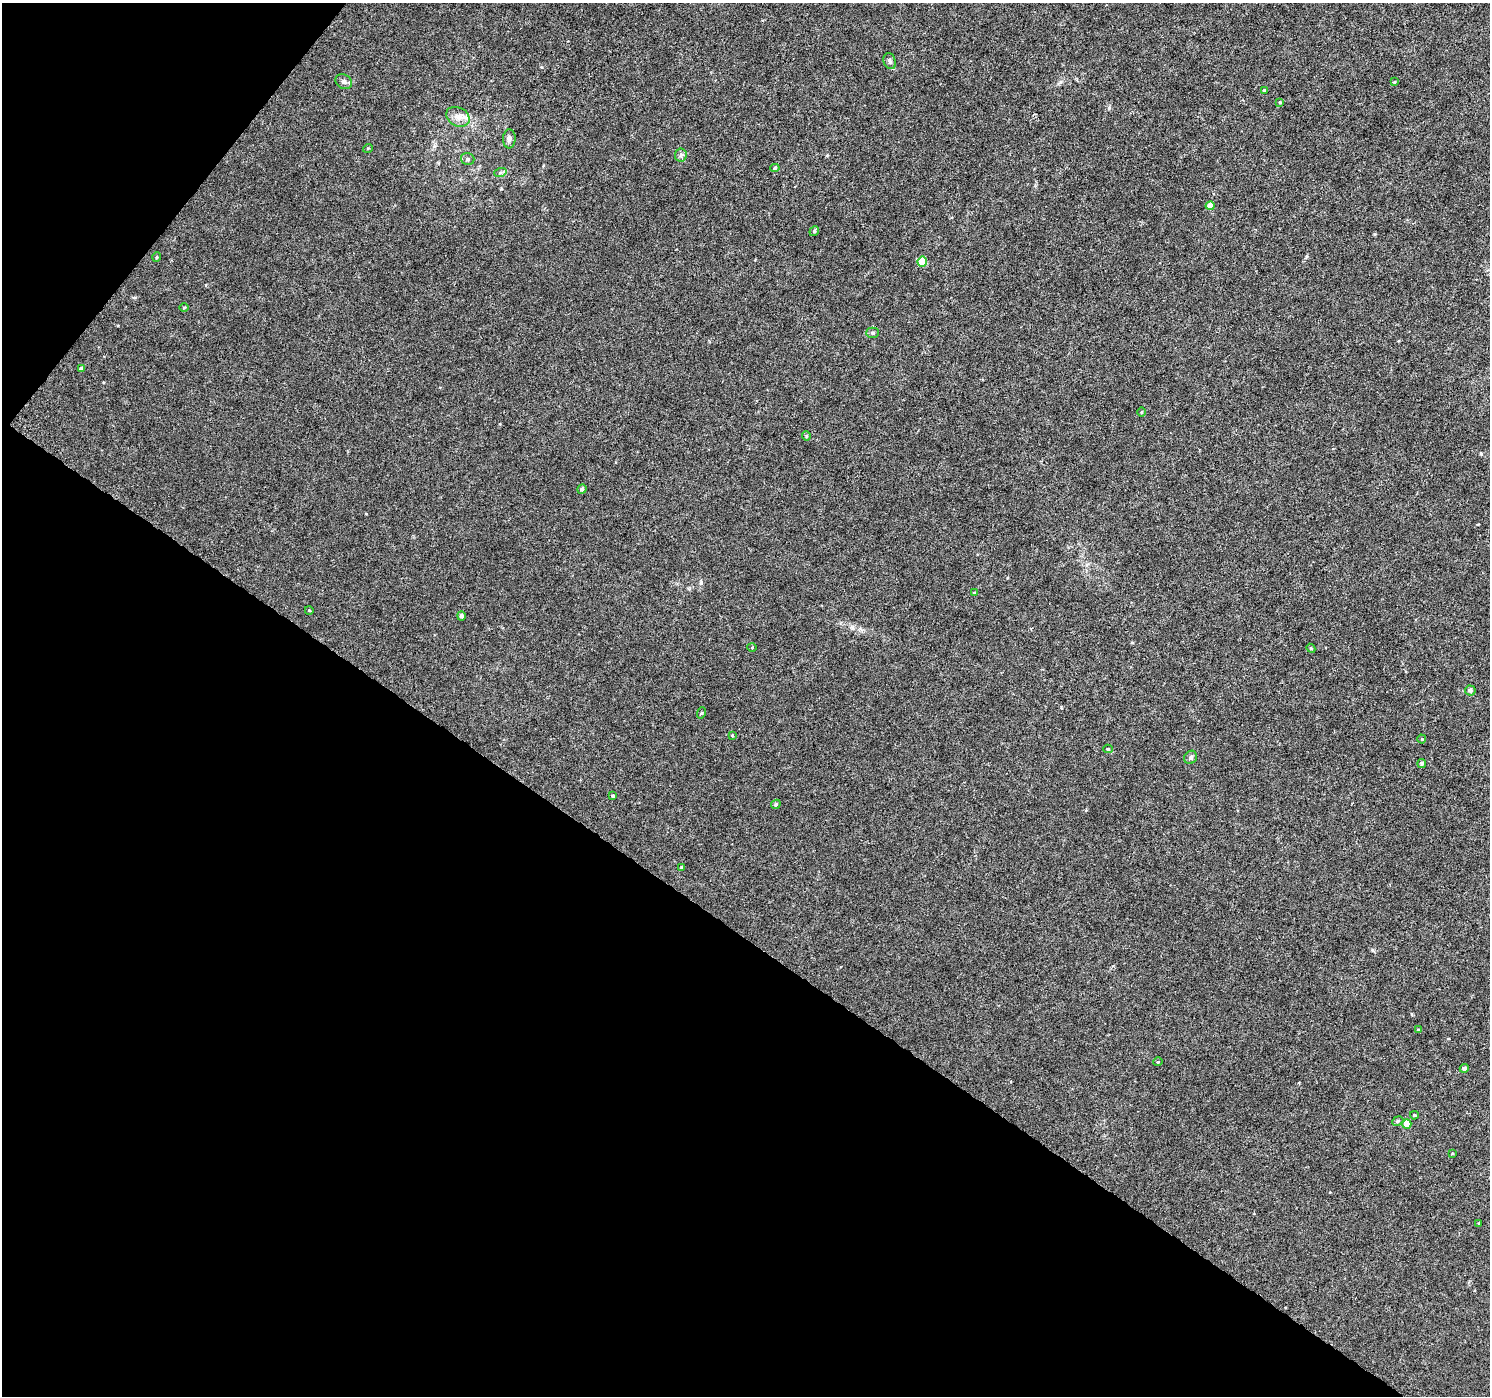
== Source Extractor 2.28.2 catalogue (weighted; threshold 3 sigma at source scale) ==
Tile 9 of 4 x 4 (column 1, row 3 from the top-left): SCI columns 2-1489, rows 1577-2970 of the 5962 x 6006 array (HDU 1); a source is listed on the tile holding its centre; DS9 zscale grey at full resolution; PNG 1492 x 1398 px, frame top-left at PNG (2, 3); each listed source drawn as its Kron ellipse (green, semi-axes under 4 px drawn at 4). Shown black and unused: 37% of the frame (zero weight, under 4 of 8 exposures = <1% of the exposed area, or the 3 px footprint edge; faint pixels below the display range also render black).
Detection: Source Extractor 2.28.2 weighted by HDU 2 'WHT'; one run over the whole footprint, this tile lists its part. Background 5.21e-04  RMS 0.001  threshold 0.00409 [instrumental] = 3 sigma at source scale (4.09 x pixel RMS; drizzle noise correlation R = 1.36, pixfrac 0.8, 0.0396/0.0396 arcsec/px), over >= 5 px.
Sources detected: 45; all 45 listed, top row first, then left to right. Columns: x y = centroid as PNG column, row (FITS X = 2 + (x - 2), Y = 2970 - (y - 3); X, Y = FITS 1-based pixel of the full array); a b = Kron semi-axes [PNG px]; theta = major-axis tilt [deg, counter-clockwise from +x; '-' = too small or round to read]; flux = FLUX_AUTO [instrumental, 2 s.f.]
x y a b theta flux
890 61 8 6 -70 0.25
344 82 9 7 -29 0.27
1394 82 4 4 - 0.081
1264 90 3 3 - 0.1
1280 102 4 3 - 0.09
458 117 12 9 -27 0.66
509 139 9 6 88 0.29
368 148 5 3 - 0.067
681 155 6 6 - 0.22
468 159 7 6 - 0.2
775 168 5 4 - 0.12
500 173 6 4 19 0.15
1210 206 4 4 - 0.87
814 231 5 4 - 0.14
157 257 5 3 - 0.087
922 262 5 4 - 1.8
184 307 4 3 - 0.077
873 333 6 5 - 0.16
81 369 4 4 - 0.18
1141 412 4 3 - 0.084
806 436 5 4 - 0.11
582 489 5 4 - 0.23
974 593 4 4 - 0.078
309 610 4 3 - 0.075
461 616 4 4 - 0.25
752 647 5 3 - 0.077
1311 648 5 4 - 0.11
1470 690 5 5 - 0.2
701 713 6 3 70 0.1
732 735 4 3 - 0.094
1422 739 4 4 - 0.09
1108 749 4 4 - 0.14
1191 757 7 6 - 0.22
1422 763 4 4 - 0.18
613 796 4 3 - 0.12
776 804 5 4 - 0.15
682 868 4 4 - 0.15
1418 1030 4 3 - 0.11
1158 1062 4 4 - 0.094
1464 1068 4 4 - 0.26
1414 1115 4 3 - 0.1
1398 1121 6 4 25 0.14
1407 1124 5 4 - 1.4
1452 1154 3 2 - 0.067
1479 1223 3 3 - 0.11
Unlisted compact peaks at least as high as the median listed source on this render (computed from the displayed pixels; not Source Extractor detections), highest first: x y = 1109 108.